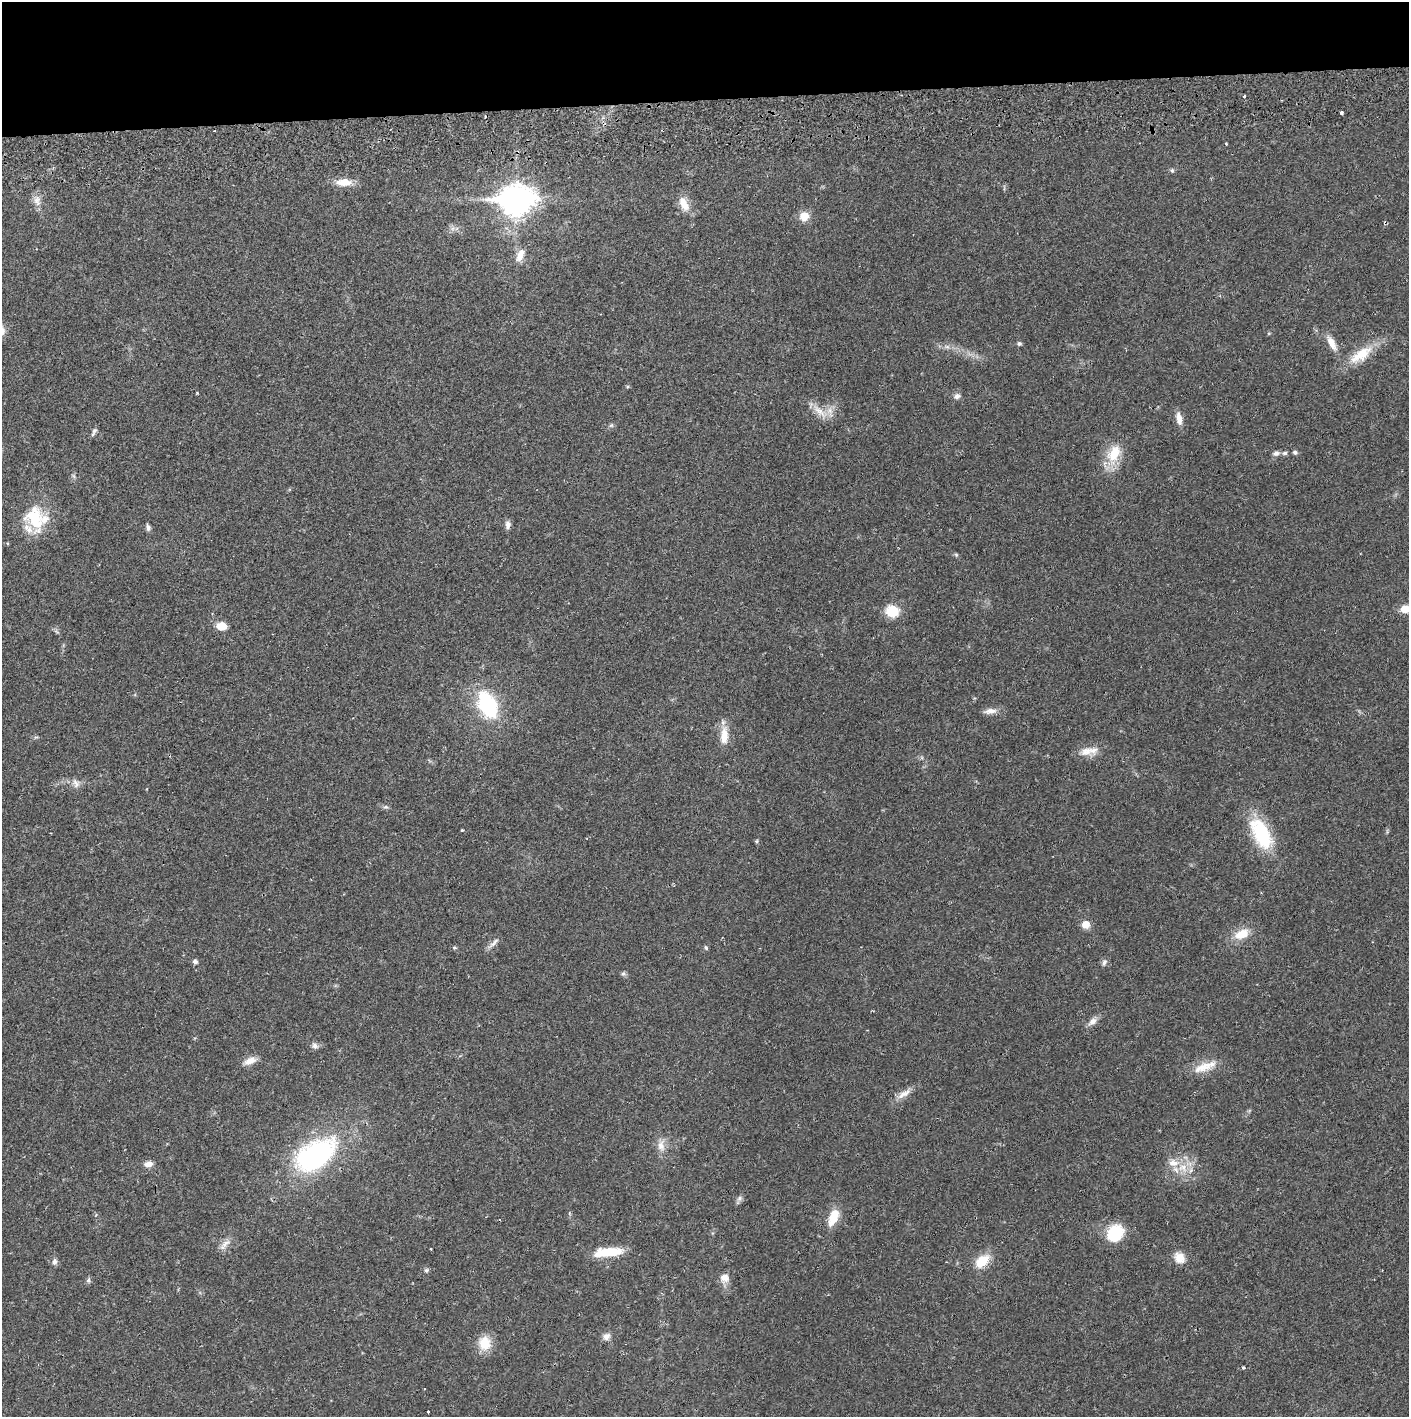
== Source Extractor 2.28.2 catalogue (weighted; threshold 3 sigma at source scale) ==
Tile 2 of 3 x 3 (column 2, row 1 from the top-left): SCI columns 1410-2816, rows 2886-4300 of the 4229 x 4358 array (HDU 1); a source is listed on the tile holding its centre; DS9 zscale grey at full resolution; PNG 1411 x 1419 px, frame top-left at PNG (2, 2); no overlay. Shown black and unused: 7% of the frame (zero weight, under 2 of 3 exposures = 3% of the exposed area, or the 3 px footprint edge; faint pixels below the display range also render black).
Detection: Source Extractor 2.28.2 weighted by HDU 2 'WHT'; one run over the whole footprint, this tile lists its part. Background 0.0205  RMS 0.0034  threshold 0.0155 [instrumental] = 3 sigma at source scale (4.5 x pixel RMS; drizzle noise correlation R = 1.50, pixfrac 1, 0.05/0.05 arcsec/px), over >= 5 px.
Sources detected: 78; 1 inside a brighter object's white glare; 3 cosmic-ray / hot-pixel residue — not listed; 3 inside a brighter listed object's ellipse — not listed separately; the other 71 listed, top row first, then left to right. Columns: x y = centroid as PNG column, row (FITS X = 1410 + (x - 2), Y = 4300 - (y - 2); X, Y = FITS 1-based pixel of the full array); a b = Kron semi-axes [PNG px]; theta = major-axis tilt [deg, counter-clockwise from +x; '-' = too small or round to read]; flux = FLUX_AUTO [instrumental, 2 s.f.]
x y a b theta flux
1244 96 3 3 - 0.86
1342 113 4 3 - 0.86
1226 144 4 3 - 0.27
1172 170 6 5 - 0.56
344 182 20 9 1 4.6
37 200 16 10 -76 2.7
516 200 13 10 3 480
684 204 22 11 -64 4.5
804 216 10 9 - 4.3
520 255 18 9 68 3.3
1019 343 6 5 - 0.66
1332 343 21 8 -62 3.6
1361 355 36 15 34 9.2
627 387 6 4 7 0.46
197 393 3 3 - 0.32
957 396 9 7 17 1.3
819 411 28 8 -43 4.1
1179 418 17 7 -79 2.8
611 425 6 5 - 0.63
94 431 9 6 58 0.95
1295 452 6 5 - 0.79
1114 453 27 16 61 8.9
1276 453 8 6 18 1.3
1285 453 7 5 15 0.8
35 518 36 24 -76 16
508 525 11 7 -90 1.4
148 528 8 5 -73 1
956 555 5 5 - 0.46
1405 609 11 7 8 4.6
892 611 11 10 - 9.7
221 626 12 9 -4 3.4
487 705 26 17 -63 28
990 711 18 7 6 2.3
724 736 25 10 86 5
1086 751 20 12 4 4.1
76 783 14 8 -66 1.9
386 807 8 4 0 0.63
1261 833 40 19 -64 21
757 841 6 4 89 0.41
1086 924 8 8 - 3.3
1242 934 18 11 24 6.2
494 943 18 5 43 1.6
454 948 6 5 - 0.52
706 948 6 4 -72 0.55
195 962 5 5 - 1.1
1104 962 10 6 63 1.1
623 974 7 6 - 0.73
1092 1021 15 8 37 2.1
315 1046 9 7 -22 1.2
250 1061 17 8 23 2.9
1205 1067 34 11 20 6.2
904 1094 23 8 31 3
661 1146 18 10 89 3.2
315 1155 43 24 34 63
148 1164 10 7 8 2
1183 1168 15 12 -3 5.1
739 1198 9 6 42 0.97
833 1217 24 11 68 5.9
1115 1233 20 17 51 12
225 1244 20 7 46 2.3
612 1252 29 12 -2 9
1179 1258 16 12 -45 3.5
982 1261 20 12 41 7
54 1262 9 6 89 1.2
426 1270 6 5 - 0.66
724 1278 13 11 -20 2.6
88 1280 7 6 - 0.73
606 1336 10 9 - 1.8
485 1343 18 16 -88 6.2
1243 1367 5 3 - 0.34
424 1389 2 2 - 0.34
Isophote crosses this tile's border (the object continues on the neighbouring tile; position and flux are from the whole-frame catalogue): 1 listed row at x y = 1405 609